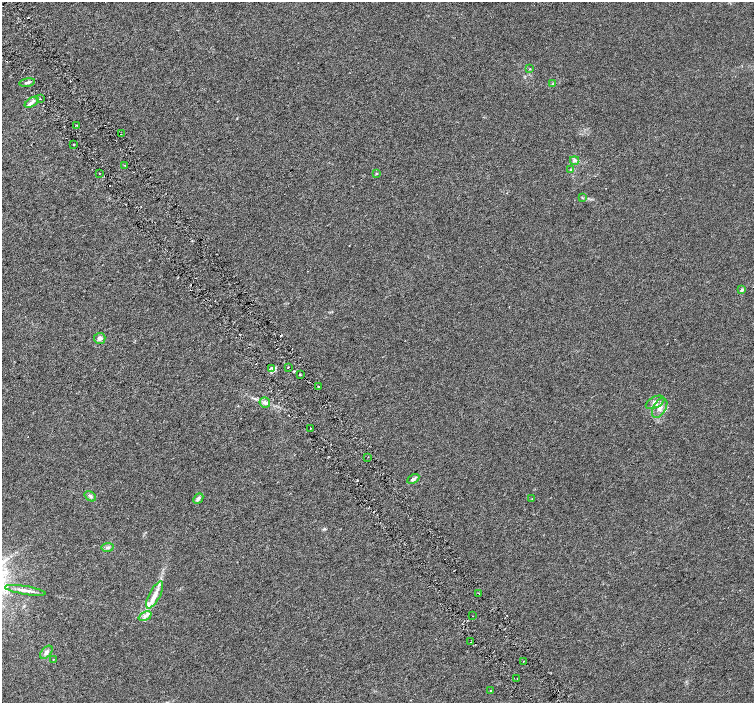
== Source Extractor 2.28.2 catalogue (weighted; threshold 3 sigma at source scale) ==
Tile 11 of 4 x 4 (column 3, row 3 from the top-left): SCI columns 3012-4514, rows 1601-3001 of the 6018 x 5941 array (HDU 1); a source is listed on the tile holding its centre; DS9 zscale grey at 2 x 2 block average (1 PNG px = mean of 2 x 2 image px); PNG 756 x 705 px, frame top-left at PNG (2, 2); each listed source drawn as its Kron ellipse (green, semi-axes under 4 px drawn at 4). Shown black and unused: <1% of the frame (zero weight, under 3 of 6 exposures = <1% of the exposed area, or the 3 px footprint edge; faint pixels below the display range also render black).
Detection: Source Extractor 2.28.2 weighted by HDU 2 'WHT'; one run over the whole footprint, this tile lists its part. Background 0.00125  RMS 0.0016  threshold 0.00657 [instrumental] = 3 sigma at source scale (4.09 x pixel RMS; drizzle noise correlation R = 1.36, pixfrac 0.8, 0.0396/0.0396 arcsec/px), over >= 5 px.
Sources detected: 51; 7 cosmic-ray / hot-pixel residue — neither listed nor drawn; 3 inside a brighter listed object's ellipse — not listed separately; the other 41 listed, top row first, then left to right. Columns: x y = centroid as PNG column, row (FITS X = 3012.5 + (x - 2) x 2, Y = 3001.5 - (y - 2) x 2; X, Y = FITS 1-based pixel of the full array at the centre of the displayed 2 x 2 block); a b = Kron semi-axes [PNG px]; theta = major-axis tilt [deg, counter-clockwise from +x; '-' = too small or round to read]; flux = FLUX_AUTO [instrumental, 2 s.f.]
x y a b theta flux
530 69 3 2 - 0.13
27 82 8 3 10 0.82
552 84 3 2 - 0.24
40 99 2 2 - 0.31
32 102 8 4 32 1.3
76 125 3 2 - 0.2
121 134 2 2 - 0.61
74 145 2 2 - 0.95
575 160 4 3 - 0.58
125 165 2 2 - 0.15
570 170 4 3 - 0.31
99 173 2 2 - 0.18
376 173 3 2 - 0.24
582 198 4 2 - 0.27
742 290 4 3 - 0.68
100 338 5 5 - 1.1
288 367 2 2 - 0.41
271 368 3 2 - 0.36
300 374 2 2 - 0.31
319 387 3 2 - 0.42
265 402 5 5 - 1
655 402 10 5 27 1.8
660 408 11 6 60 2.3
311 428 2 2 - 0.18
368 457 2 2 - 0.13
413 479 6 3 30 0.9
90 496 6 4 -36 0.82
198 499 6 4 47 1.2
532 499 2 2 - 0.12
108 547 6 3 8 0.72
25 590 20 3 -9 2.2
479 594 2 2 - 0.17
155 595 15 5 63 3.5
145 616 7 4 25 1.1
473 616 2 2 - 0.1
470 642 2 2 - 0.21
46 652 8 4 49 1.1
53 659 2 2 - 0.16
523 661 2 2 - 0.27
517 678 2 2 - 0.11
490 691 2 2 - 0.3
Diffuse or blended objects may show on this block-average render without a row.